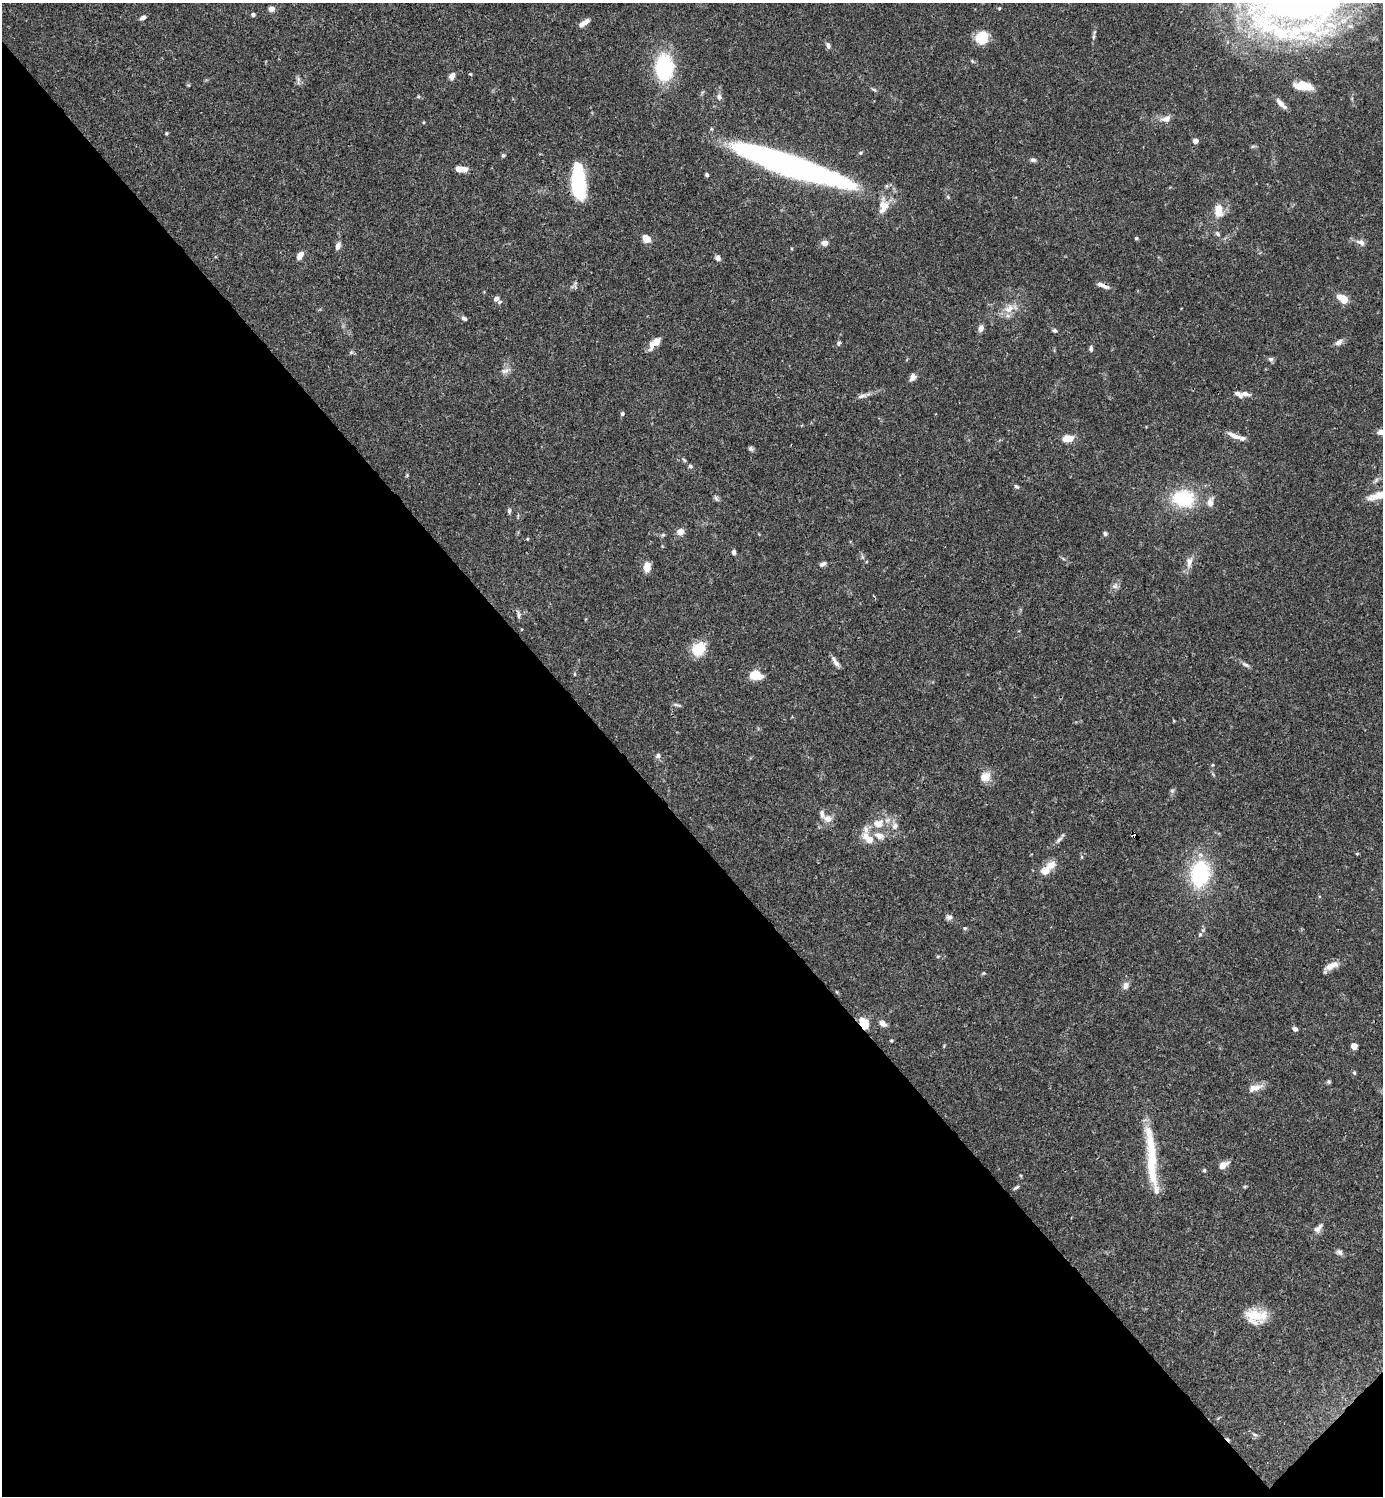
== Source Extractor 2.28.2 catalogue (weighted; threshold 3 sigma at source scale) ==
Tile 14 of 4 x 4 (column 2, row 4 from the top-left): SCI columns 1681-3061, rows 1-1494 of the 5979 x 5980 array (HDU 1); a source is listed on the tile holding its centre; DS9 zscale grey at full resolution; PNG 1385 x 1498 px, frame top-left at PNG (2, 3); no overlay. Shown black and unused: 45% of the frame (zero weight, under 3 of 4 exposures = <1% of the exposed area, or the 3 px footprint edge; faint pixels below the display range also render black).
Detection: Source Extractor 2.28.2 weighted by HDU 2 'WHT'; one run over the whole footprint, this tile lists its part. Background 0.0656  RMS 0.0031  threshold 0.0141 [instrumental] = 3 sigma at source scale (4.5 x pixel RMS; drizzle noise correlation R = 1.50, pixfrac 1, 0.05/0.05 arcsec/px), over >= 5 px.
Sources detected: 134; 1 inside a brighter object's white glare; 1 cosmic-ray / hot-pixel residue — not listed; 9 inside a brighter listed object's ellipse — not listed separately; the other 123 listed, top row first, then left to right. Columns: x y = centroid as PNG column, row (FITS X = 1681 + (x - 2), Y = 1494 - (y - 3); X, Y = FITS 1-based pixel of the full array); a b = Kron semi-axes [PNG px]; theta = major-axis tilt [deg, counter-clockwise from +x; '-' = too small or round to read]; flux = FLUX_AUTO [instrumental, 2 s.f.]
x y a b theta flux
999 8 4 4 - 0.32
271 9 6 6 - 1.6
253 15 5 4 - 0.63
143 17 8 5 24 0.96
584 23 13 5 33 2
1094 37 8 4 89 0.71
982 38 12 11 - 8.8
828 46 8 5 -65 1
664 67 31 20 -90 21
452 76 8 6 63 1.5
298 81 14 4 -89 0.83
1303 86 18 8 -7 6.3
874 90 7 4 -31 0.5
418 96 5 5 - 0.38
719 97 8 7 - 1
1281 104 15 5 -45 2
1166 119 11 7 19 2.2
166 133 4 4 - 0.38
1195 141 4 4 - 2.7
861 153 6 4 21 0.44
503 155 5 5 - 0.55
1033 160 9 5 -7 0.73
787 165 107 19 -19 130
461 169 12 5 -4 4.6
707 175 4 4 - 0.55
578 183 29 11 -86 34
948 197 5 4 - 0.42
883 206 26 13 83 5
1218 211 17 11 -88 4.3
1217 234 9 5 -47 0.78
1136 238 5 4 - 0.41
646 239 9 7 -39 3.2
1361 242 12 7 -24 1.6
825 243 7 6 - 2
338 246 9 6 72 1.5
300 255 10 6 57 2
718 258 7 6 - 1
575 285 12 5 -88 0.76
1103 285 16 5 -20 1.8
1340 297 12 6 -9 3.2
496 298 6 5 - 1.1
1009 309 16 11 39 3.5
464 318 8 6 -32 0.78
981 328 8 6 68 1.5
1055 330 6 4 -42 0.63
1339 342 11 7 31 1.3
654 343 18 8 46 3.2
839 343 6 5 - 0.49
1091 349 8 5 84 0.67
351 352 6 5 - 0.5
1271 359 7 6 - 0.8
506 370 9 7 66 1.4
913 377 9 6 62 1.5
1245 394 13 6 -8 1.6
862 396 13 5 12 1.3
622 414 5 5 - 0.53
1381 432 9 6 7 2.1
1235 436 20 6 -21 2.5
1068 438 12 7 4 4
751 449 7 6 - 0.62
684 460 6 4 -45 0.43
690 466 6 5 - 0.52
407 475 5 4 - 0.34
1016 486 7 4 -34 0.59
1382 495 40 11 9 8.7
716 498 8 5 -71 0.68
1183 498 22 17 -6 19
1210 503 12 8 79 2.1
509 511 8 5 80 0.57
680 532 7 7 - 2.4
1105 533 5 5 - 0.69
663 535 6 5 - 0.49
527 539 4 4 - 0.28
734 552 6 4 -87 0.84
1189 562 16 8 81 2.3
823 564 10 6 29 0.92
647 567 10 7 84 3.2
1115 586 8 7 - 1
518 615 12 4 -87 0.71
522 629 4 2 - 0.25
698 649 17 13 52 7.8
835 662 16 5 -56 1.4
1246 665 11 5 -25 0.88
574 674 5 3 - 0.29
755 675 11 7 -12 7.9
677 705 11 4 -16 0.64
658 756 7 6 - 0.91
1212 765 5 3 - 0.31
985 777 14 12 16 3.3
1172 791 6 5 - 0.58
827 819 11 8 -26 2.4
878 823 14 11 12 4.3
895 826 9 8 - 1.5
1134 835 4 4 - 2.2
879 836 16 9 -19 3
868 839 16 8 -43 3.9
1059 839 11 5 42 0.98
1357 854 5 3 - 0.28
1051 865 16 11 26 2.8
1200 874 23 17 81 27
949 917 8 7 - 1
965 928 5 4 - 0.43
1200 934 6 5 - 0.57
1331 966 19 8 24 2.8
984 973 5 4 - 0.34
1125 985 9 8 - 1.4
837 992 5 3 - 0.27
864 1023 13 9 -63 5.5
883 1023 9 6 -35 1.7
1295 1029 6 5 - 0.99
891 1041 4 4 - 0.34
1354 1046 5 4 - 5.3
1354 1073 6 4 -69 0.44
1329 1082 6 5 - 0.49
1255 1088 20 8 15 2.6
1151 1161 73 10 -85 18
1223 1165 9 6 31 3
1204 1170 5 4 - 0.36
1016 1187 8 4 33 0.61
1318 1228 14 8 41 1.8
1339 1252 9 6 -40 1.1
1254 1316 24 18 -27 7.8
1255 1435 7 4 -19 0.51
Overlapping masked pixels (flux is a lower limit): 4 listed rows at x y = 787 165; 1103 285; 1134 835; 864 1023
Isophote crosses this tile's border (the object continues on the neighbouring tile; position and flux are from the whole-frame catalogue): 2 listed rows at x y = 1381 432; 1382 495